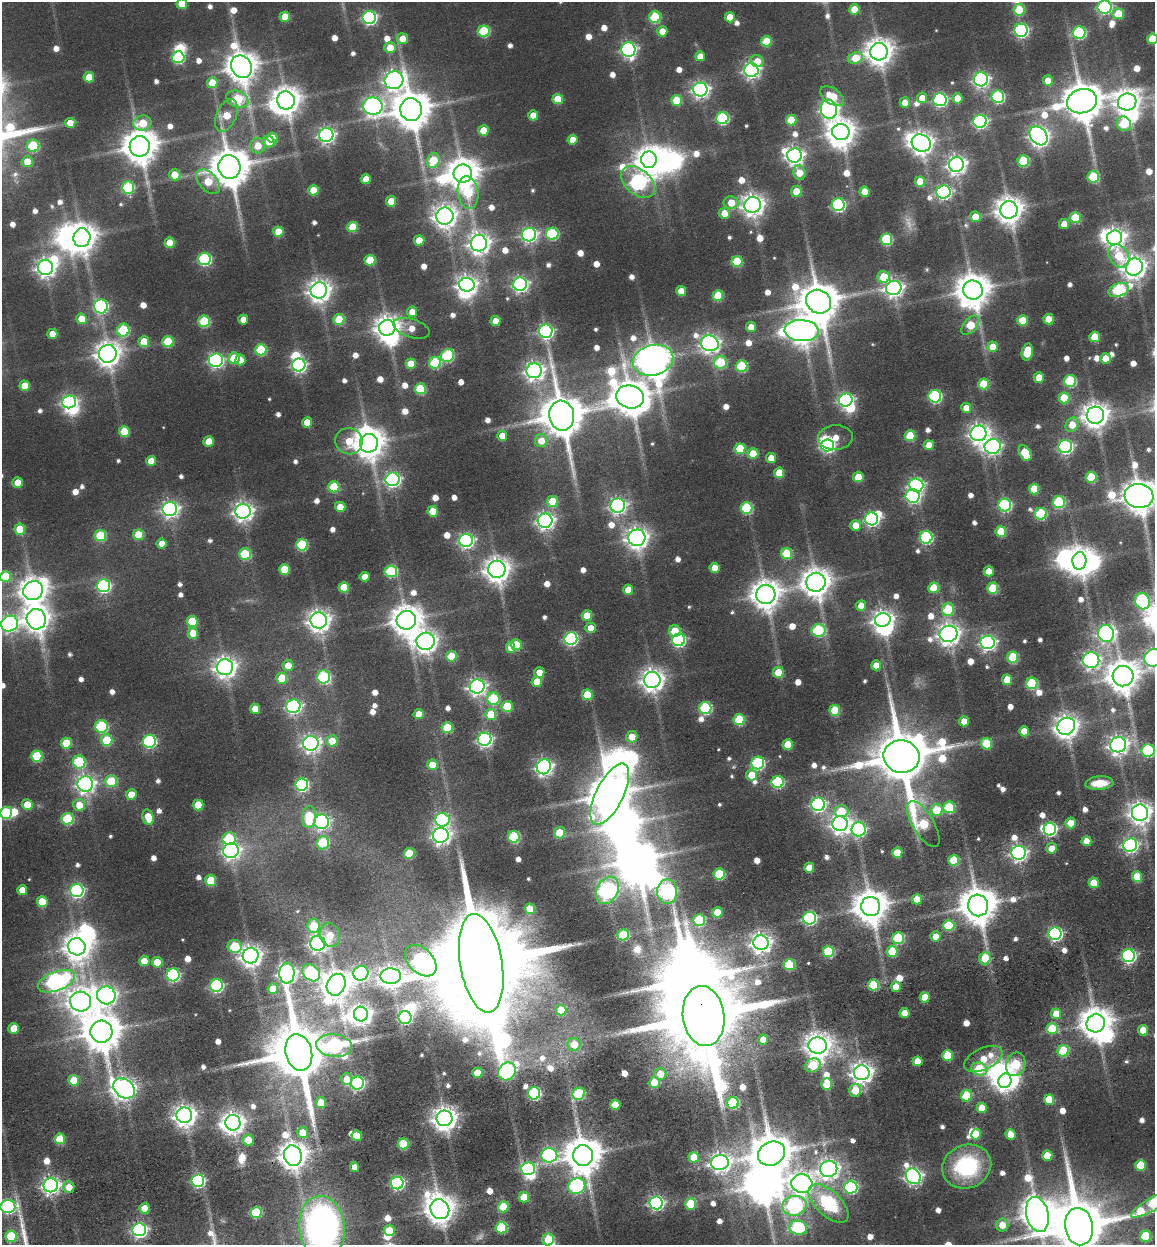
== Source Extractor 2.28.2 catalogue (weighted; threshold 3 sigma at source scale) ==
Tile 7 of 4 x 4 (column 3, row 2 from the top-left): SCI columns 2654-3806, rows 2626-3868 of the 5239 x 5277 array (HDU 1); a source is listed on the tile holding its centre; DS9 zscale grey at full resolution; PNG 1157 x 1247 px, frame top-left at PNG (2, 2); each listed source drawn as its Kron ellipse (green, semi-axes under 4 px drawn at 4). Shown black and unused: <1% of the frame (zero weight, under 3 of 6 exposures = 10% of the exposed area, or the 3 px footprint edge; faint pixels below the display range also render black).
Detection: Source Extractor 2.28.2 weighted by HDU 2 'WHT'; one run over the whole footprint, this tile lists its part. Background 0.0705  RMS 0.011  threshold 0.0466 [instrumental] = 3 sigma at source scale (4.09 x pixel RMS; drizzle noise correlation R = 1.36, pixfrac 0.8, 0.05/0.05 arcsec/px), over >= 5 px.
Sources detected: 754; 8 too faint to see at this stretch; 44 inside a brighter object's white glare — neither listed nor drawn; of the other 702, all 500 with FLUX_AUTO >= 16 (the completeness limit of this list) listed and drawn (202 fainter detections not listed), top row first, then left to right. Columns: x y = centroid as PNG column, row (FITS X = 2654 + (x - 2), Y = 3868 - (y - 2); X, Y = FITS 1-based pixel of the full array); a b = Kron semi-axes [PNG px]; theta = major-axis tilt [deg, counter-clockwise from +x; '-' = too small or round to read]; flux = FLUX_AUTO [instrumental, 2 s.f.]
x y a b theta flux
182 4 5 5 - 31
1105 7 7 6 - 210
854 9 5 5 - 27
1019 10 5 5 - 50
1118 14 6 5 - 41
285 17 5 5 - 30
369 17 7 6 - 260
655 17 6 6 - 82
730 17 5 5 - 28
1021 30 6 6 - 250
484 31 6 5 - 88
662 31 5 5 - 17
1079 33 6 6 - 160
403 39 5 5 - 20
1152 39 5 5 - 37
766 41 5 5 - 49
390 48 5 5 - 21
628 50 7 7 - 350
879 52 9 8 - 1700
700 56 5 5 - 17
178 57 6 6 - 110
855 58 7 5 23 36
757 61 6 6 - 16
241 67 12 10 -58 2200
751 70 7 7 - 420
89 77 5 5 - 32
981 79 7 7 - 390
394 80 9 9 - 670
1048 81 5 5 - 20
212 83 5 5 - 34
700 90 7 7 - 480
832 96 13 7 -34 29
998 97 6 6 - 150
922 98 5 5 - 18
957 98 5 5 - 21
237 99 11 8 -22 100
558 99 5 5 - 39
286 100 9 8 - 1700
677 100 5 5 - 41
940 100 6 6 - 250
1082 101 15 12 14 4400
1127 102 9 8 - 1400
905 103 5 5 - 18
373 106 9 9 - 560
411 109 11 11 - 3800
829 109 9 8 - 520
533 115 5 5 - 23
226 116 17 10 67 39
722 118 6 6 - 140
791 120 5 5 - 40
980 121 6 6 - 260
70 123 5 5 - 18
142 123 9 7 11 44
1124 124 7 7 - 69
483 130 5 5 - 28
841 132 9 8 - 1700
326 135 7 7 - 440
1038 136 10 8 -50 720
272 138 5 5 - 28
573 140 5 5 - 21
269 142 6 5 - 23
921 143 10 8 -26 1100
33 146 6 6 - 80
140 146 10 10 - 3000
258 146 8 7 - 22
794 156 7 7 - 550
649 160 8 7 - 1300
433 161 7 6 - 49
1023 161 6 5 - 79
27 162 5 5 - 23
956 164 7 7 - 700
229 167 12 11 - 4100
463 173 9 9 - 2400
799 173 7 6 - 24
175 175 6 5 - 25
1093 177 6 5 - 67
366 179 5 5 - 21
208 182 14 9 -48 39
638 182 19 12 -41 400
920 182 5 5 - 36
128 187 6 6 - 100
313 190 5 5 - 34
796 191 5 5 - 23
468 192 16 10 -82 64
865 192 5 5 - 31
943 192 7 6 - 310
391 201 5 5 - 32
731 203 7 6 - 23
753 205 8 8 - 1100
838 205 6 6 - 210
1009 210 9 8 - 1700
724 213 6 5 - 19
445 216 8 8 - 1000
975 217 5 5 - 24
1075 218 5 5 - 64
1064 224 5 5 - 18
353 227 5 5 - 44
278 232 5 5 - 33
552 234 6 6 - 110
529 235 7 6 - 360
82 238 9 8 - 1600
1115 238 7 7 - 830
886 239 6 6 - 98
419 241 5 5 - 28
170 243 5 5 - 31
479 243 8 8 - 900
1119 256 12 9 -53 46
204 259 6 6 - 170
370 260 5 5 - 46
737 261 5 5 - 63
46 267 7 7 - 610
1134 267 9 8 - 1200
884 277 6 6 - 42
520 284 7 7 - 370
467 285 8 7 - 730
894 288 8 7 - 600
319 290 8 8 - 1100
973 290 10 9 - 2800
1119 290 11 6 22 140
681 291 5 5 - 21
718 296 5 5 - 53
819 302 13 11 -31 4200
101 306 7 7 - 220
412 312 5 5 - 19
82 319 5 5 - 28
339 319 5 5 - 62
1049 319 5 5 - 31
243 320 5 5 - 17
1023 320 5 5 - 25
204 321 6 5 - 82
496 321 5 5 - 18
970 325 11 6 49 53
751 327 5 5 - 19
387 328 8 7 - 1300
411 328 19 9 -18 18
123 330 6 6 - 94
546 331 7 6 - 290
802 331 17 10 -4 1800
52 334 5 5 - 17
1095 337 5 5 - 43
168 341 5 5 - 56
144 342 5 5 - 30
710 343 9 7 -19 660
993 347 5 5 - 25
261 350 5 5 - 78
1027 352 8 5 78 46
108 354 9 8 - 1400
447 356 7 6 - 120
234 358 6 5 - 41
1106 358 5 5 - 22
216 360 7 6 - 310
240 360 5 5 - 17
653 360 20 15 14 2800
720 362 6 6 - 80
435 363 6 6 - 91
411 364 5 5 - 28
299 365 7 6 - 300
742 366 6 6 - 89
534 371 8 7 - 680
1039 378 5 5 - 27
1070 381 6 6 - 100
984 384 5 5 - 52
25 386 5 5 - 24
420 389 5 5 - 68
935 396 6 6 - 180
630 397 14 11 -14 3100
1064 398 5 5 - 45
846 400 7 6 - 290
69 402 7 6 - 370
966 408 5 5 - 22
1095 415 8 8 - 1500
562 416 15 12 -80 5400
307 422 5 5 - 22
1072 425 7 6 - 22
124 431 5 5 - 37
978 433 8 7 - 780
502 436 5 5 - 18
910 436 5 5 - 56
835 437 17 12 3 21
209 441 5 5 - 24
349 441 14 13 - 35
541 441 6 6 - 22
369 443 9 9 - 2100
828 445 6 6 - 220
929 445 5 5 - 21
993 447 8 7 - 440
1065 447 7 6 - 290
740 449 5 5 - 55
1025 453 8 5 -61 52
753 454 5 5 - 34
771 458 5 5 - 20
151 461 5 5 - 24
779 473 5 5 - 34
858 477 5 5 - 28
1091 477 5 5 - 63
392 479 7 7 - 350
18 483 5 5 - 23
916 485 7 6 - 310
334 487 5 5 - 62
1034 489 5 5 - 43
913 496 7 6 - 250
1139 496 14 12 -7 3000
552 501 5 5 - 46
1059 502 6 6 - 110
1005 505 6 6 - 180
618 506 7 7 - 460
340 507 5 5 - 23
746 508 6 6 - 97
170 509 7 7 - 480
243 511 7 7 - 700
433 511 5 5 - 31
1041 514 6 6 - 98
872 519 6 6 - 270
545 521 7 7 - 540
855 525 5 5 - 19
20 529 5 5 - 39
1001 531 5 5 - 50
100 535 6 5 - 75
138 535 5 5 - 37
926 537 6 6 - 170
637 538 8 8 - 990
466 541 7 6 - 340
162 543 5 5 - 16
302 545 6 5 - 84
787 553 5 5 - 62
245 554 6 5 - 74
1079 561 9 7 84 1700
715 568 5 5 - 21
284 569 5 5 - 45
497 569 8 8 - 1400
391 571 6 6 - 98
989 571 5 5 - 21
5 576 6 5 - 50
365 577 5 5 - 17
816 582 9 9 - 1900
103 586 6 6 - 210
344 587 5 5 - 35
934 588 5 5 - 38
993 588 5 5 - 65
628 590 5 5 - 23
33 591 10 9 - 1700
766 595 10 9 - 1900
1142 601 8 7 - 190
861 605 5 5 - 18
948 609 7 6 - 59
587 616 5 5 - 31
36 619 10 9 - 1400
319 620 8 8 - 1000
406 620 9 9 - 2100
883 620 8 6 15 860
192 621 5 5 - 53
9 624 9 7 23 390
591 628 5 5 - 18
818 630 7 6 - 95
675 631 6 6 - 43
193 633 5 5 - 24
1106 633 8 8 - 490
948 634 9 8 - 1000
571 639 6 6 - 220
679 640 6 6 - 180
426 641 9 8 - 1000
987 642 7 7 - 430
516 645 5 5 - 43
511 647 5 4 - 17
451 656 5 5 - 50
1013 657 5 5 - 77
1153 658 9 8 - 470
1091 660 8 8 - 460
876 665 5 5 - 19
288 666 5 5 - 21
225 667 8 8 - 920
539 672 5 5 - 16
778 672 5 5 - 37
1123 676 10 10 - 2500
324 677 6 6 - 140
282 678 5 5 - 38
652 680 8 8 - 1100
1007 680 5 5 - 33
537 682 5 5 - 28
1032 683 6 5 - 86
477 686 7 7 - 540
587 695 5 5 - 45
493 699 6 6 - 92
293 706 7 7 - 300
507 706 5 5 - 53
705 708 6 6 - 140
255 709 5 5 - 19
835 710 5 5 - 53
418 714 5 5 - 18
491 714 5 5 - 43
739 720 5 5 - 69
964 721 5 5 - 16
101 726 6 6 - 120
1066 726 9 8 - 1200
447 728 5 5 - 55
1024 731 5 5 - 20
632 737 5 5 - 24
484 739 7 6 - 340
106 740 6 6 - 57
149 741 6 6 - 190
332 741 6 5 - 27
66 743 5 5 - 43
311 743 7 7 - 560
986 744 5 5 - 51
788 745 5 5 - 33
1118 745 8 7 - 750
1148 750 6 6 - 160
37 756 5 5 - 72
901 757 18 16 -12 9300
79 762 6 6 - 100
758 763 6 6 - 160
432 765 5 5 - 23
544 767 8 7 - 530
752 775 5 5 - 26
111 781 6 6 - 63
778 782 6 6 - 120
1099 783 14 6 4 28
85 784 8 7 - 620
302 784 6 6 - 210
131 794 5 5 - 23
610 794 34 13 63 4800
818 804 7 6 - 320
27 805 5 5 - 25
79 805 6 6 - 25
198 805 5 5 - 36
949 807 6 6 - 69
937 810 6 5 - 47
841 811 7 6 - 41
6 813 6 6 - 110
1140 813 8 8 - 1000
148 817 8 5 -77 26
309 817 11 7 86 67
68 819 6 6 - 89
442 820 7 6 - 210
322 822 7 7 - 320
1070 823 5 5 - 23
840 824 7 7 - 740
923 824 26 10 -59 93
859 829 7 7 - 240
1050 829 6 6 - 200
559 833 6 5 - 33
441 835 8 7 - 570
514 837 6 6 - 98
229 839 7 6 - 78
1086 841 5 5 - 18
323 843 6 6 - 82
1130 845 7 6 - 340
1051 848 5 5 - 19
231 851 8 7 - 480
409 853 5 5 - 51
897 853 5 5 - 39
1018 853 7 7 - 450
954 860 5 5 - 55
809 868 5 5 - 25
719 874 5 5 - 85
1137 877 5 5 - 42
211 881 5 5 - 49
1094 883 5 5 - 31
22 890 5 5 - 20
607 890 14 10 63 570
77 891 7 6 - 270
667 892 12 10 90 340
917 899 5 5 - 19
42 902 5 5 - 36
978 905 11 10 - 3500
871 907 9 9 - 2800
530 909 5 5 - 29
717 912 5 5 - 29
809 918 6 6 - 210
699 920 6 6 - 79
949 925 5 5 - 56
314 926 7 6 - 53
1055 934 6 6 - 270
330 935 12 10 -72 18
623 935 5 5 - 85
935 936 5 5 - 18
898 938 6 5 - 100
318 943 7 7 - 520
761 943 7 7 - 830
235 946 7 6 - 69
77 947 9 8 - 1600
892 951 5 5 - 49
828 952 5 5 - 89
251 956 8 7 - 940
1128 956 6 6 - 260
985 958 6 5 - 35
144 961 5 5 - 27
421 961 18 12 -45 410
157 962 5 5 - 33
481 963 50 21 -81 47000
789 965 5 5 - 79
287 973 10 7 -88 660
311 973 10 7 -40 160
361 973 7 7 - 260
173 975 6 6 - 190
391 976 10 8 -1 1100
56 981 19 9 21 610
216 985 6 6 - 220
336 985 11 9 63 2200
873 985 5 5 - 72
896 987 5 5 - 20
273 989 5 5 - 34
106 995 9 9 - 700
925 997 5 5 - 35
81 1002 10 10 - 1500
561 1010 5 5 - 34
904 1013 5 5 - 20
361 1014 7 7 - 790
1056 1014 5 5 - 24
704 1016 30 21 -83 25000
405 1018 6 6 - 170
1096 1023 9 9 - 2500
14 1028 5 5 - 30
1052 1029 6 5 - 54
1143 1030 5 5 - 24
101 1032 11 11 - 3700
763 1039 5 5 - 17
574 1044 6 6 - 26
818 1045 9 8 - 1500
334 1046 18 11 -7 240
1063 1051 6 5 - 84
299 1052 18 13 -76 12000
947 1056 5 5 - 53
983 1059 20 10 25 34
918 1061 5 5 - 23
1016 1064 12 9 75 81
813 1065 8 6 29 72
979 1069 8 6 -20 76
507 1071 9 8 - 290
477 1073 5 5 - 32
862 1073 8 7 - 930
660 1074 6 6 - 18
346 1079 6 5 - 18
74 1080 5 5 - 36
1005 1081 7 6 - 760
357 1083 6 6 - 230
654 1083 5 5 - 41
827 1084 6 5 - 48
124 1088 12 8 -38 910
855 1090 7 6 - 41
534 1093 6 6 - 170
579 1094 6 6 - 100
966 1096 5 5 - 64
1049 1100 5 5 - 42
321 1103 5 5 - 33
733 1103 6 5 - 120
615 1105 5 5 - 41
982 1108 5 5 - 26
184 1115 8 7 - 1000
444 1118 8 8 - 1300
233 1123 8 7 - 960
303 1133 5 5 - 26
976 1134 5 4 - 26
1010 1134 5 5 - 21
357 1136 5 5 - 22
60 1139 5 5 - 50
248 1140 5 5 - 25
403 1144 5 5 - 69
771 1153 14 11 24 4300
549 1155 8 7 - 270
293 1156 10 8 -70 1800
583 1156 10 10 - 3600
1047 1156 5 5 - 35
694 1157 5 5 - 41
720 1163 9 7 8 730
1141 1165 5 5 - 51
967 1166 25 21 22 110
354 1167 5 4 - 17
528 1169 7 6 - 180
829 1169 8 8 - 720
913 1176 8 7 - 510
198 1181 6 6 - 180
397 1183 6 6 - 270
802 1183 10 9 - 880
51 1185 7 7 - 540
577 1186 9 7 21 250
69 1187 6 5 - 21
851 1187 6 6 - 200
524 1197 5 5 - 34
656 1203 7 6 - 330
829 1203 24 12 -43 110
1153 1203 26 6 30 140
691 1204 6 5 - 59
794 1206 12 10 11 320
8 1207 7 6 - 240
503 1207 5 5 - 54
144 1208 5 5 - 28
440 1209 10 9 - 2100
256 1213 5 5 - 90
1037 1214 18 11 -77 2500
1002 1225 6 6 - 18
1079 1227 19 14 -81 10000
322 1228 32 23 -84 490
501 1228 5 5 - 98
798 1228 9 7 -10 180
139 1230 7 6 - 350
389 1231 5 5 - 41
11 1236 5 5 - 73
1145 1236 5 5 - 71
548 1239 6 6 - 43
Overlapping masked pixels (flux is a lower limit): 2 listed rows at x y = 704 1016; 771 1153
Isophote crosses this tile's border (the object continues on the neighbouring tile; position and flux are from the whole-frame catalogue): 15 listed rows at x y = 182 4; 1105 7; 1152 39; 1139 496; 5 576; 9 624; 1153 658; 1148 750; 6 813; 1153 1203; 8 1207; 1037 1214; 1079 1227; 322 1228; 548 1239